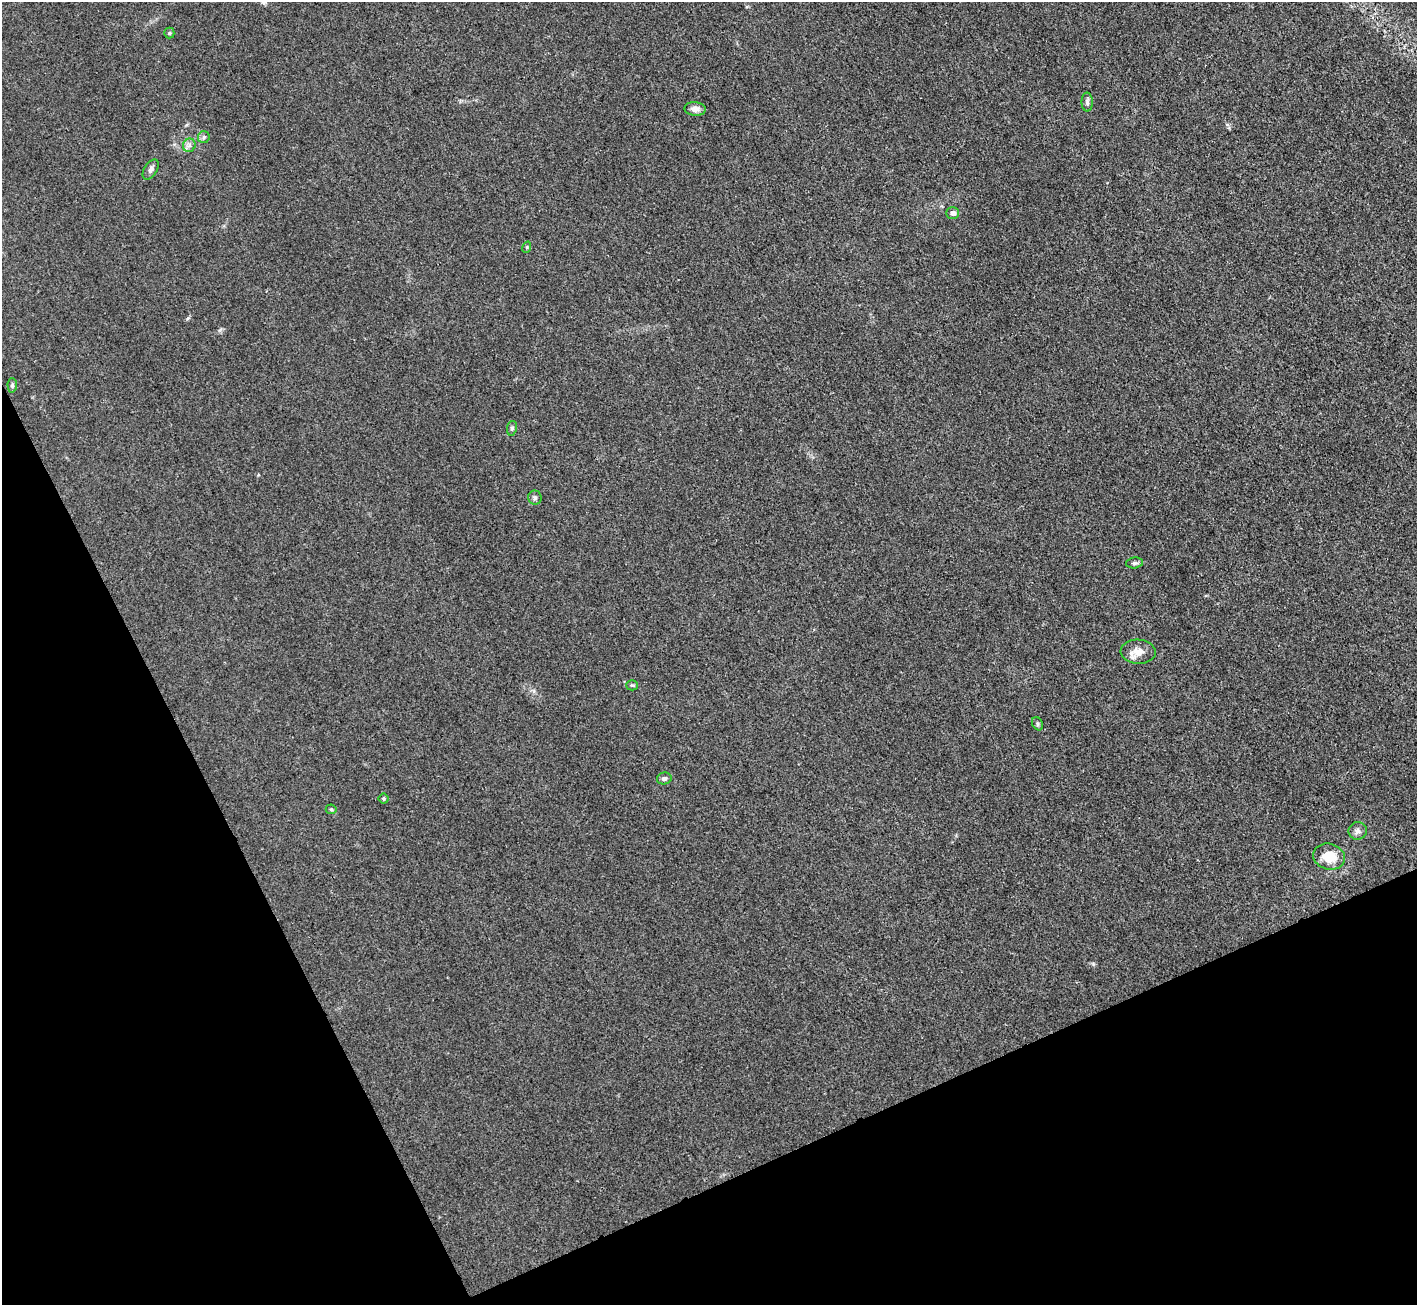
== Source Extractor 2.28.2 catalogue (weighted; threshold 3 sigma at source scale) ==
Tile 14 of 4 x 4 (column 2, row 4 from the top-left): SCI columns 1417-2831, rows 154-1456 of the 5662 x 5652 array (HDU 1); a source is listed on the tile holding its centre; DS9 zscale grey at full resolution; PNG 1419 x 1307 px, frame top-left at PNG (2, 2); each listed source drawn as its Kron ellipse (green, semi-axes under 4 px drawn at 4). Shown black and unused: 23% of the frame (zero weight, under 3 of 4 exposures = <1% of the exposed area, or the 3 px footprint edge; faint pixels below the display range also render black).
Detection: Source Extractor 2.28.2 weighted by HDU 2 'WHT'; one run over the whole footprint, this tile lists its part. Background 0.0243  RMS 0.0047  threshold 0.0209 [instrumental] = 3 sigma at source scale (4.5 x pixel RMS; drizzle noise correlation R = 1.50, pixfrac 1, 0.05/0.05 arcsec/px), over >= 5 px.
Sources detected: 20; all 20 listed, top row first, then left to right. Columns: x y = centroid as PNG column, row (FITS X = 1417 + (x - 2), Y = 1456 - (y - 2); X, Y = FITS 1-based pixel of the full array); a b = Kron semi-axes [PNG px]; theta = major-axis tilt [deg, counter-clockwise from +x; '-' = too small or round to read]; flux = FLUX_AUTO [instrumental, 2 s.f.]
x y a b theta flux
169 33 5 5 - 0.69
1087 102 9 5 -89 1.2
695 109 10 6 -3 2.5
204 137 6 5 - 1
189 145 7 6 - 1.5
151 169 11 6 58 1.6
953 213 6 5 - 2
527 247 6 3 72 0.53
12 385 7 4 -88 0.81
512 428 7 5 80 0.97
535 498 7 6 - 1.2
1134 563 8 5 8 1.1
1138 652 17 12 -3 5.2
632 685 6 5 - 0.68
1037 724 7 5 -60 0.93
664 778 7 6 - 1.2
383 799 5 5 - 0.69
331 809 5 5 - 0.69
1358 831 9 9 - 1.9
1329 857 16 12 -15 10